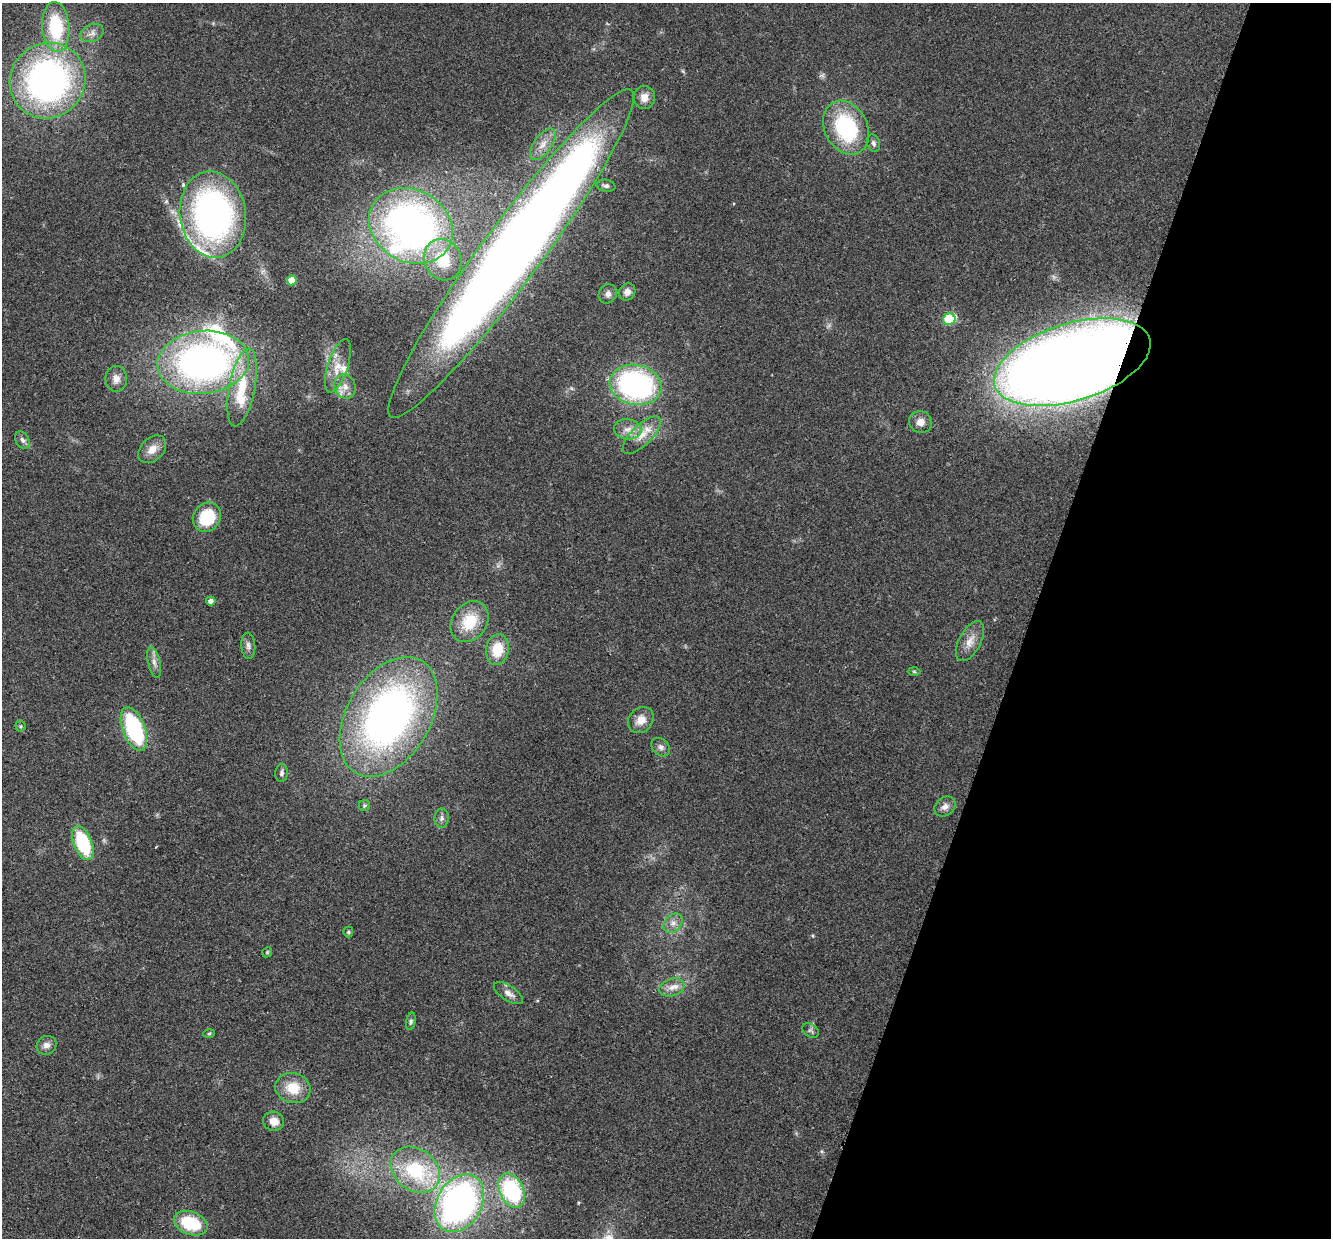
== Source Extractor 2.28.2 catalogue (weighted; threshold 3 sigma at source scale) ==
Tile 8 of 4 x 4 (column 4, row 2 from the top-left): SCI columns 4009-5337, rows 2657-3892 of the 5357 x 5440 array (HDU 1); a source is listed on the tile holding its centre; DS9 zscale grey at full resolution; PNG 1333 x 1240 px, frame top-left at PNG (2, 3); each listed source drawn as its Kron ellipse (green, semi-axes under 4 px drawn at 4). Shown black and unused: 23% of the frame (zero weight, under 2 of 3 exposures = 3% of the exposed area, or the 3 px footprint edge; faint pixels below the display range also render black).
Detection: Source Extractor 2.28.2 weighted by HDU 2 'WHT'; one run over the whole footprint, this tile lists its part. Background 0.0531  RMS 0.0079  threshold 0.0354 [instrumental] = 3 sigma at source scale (4.5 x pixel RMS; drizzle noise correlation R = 1.50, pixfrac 1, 0.05/0.05 arcsec/px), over >= 5 px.
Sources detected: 68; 1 inside a brighter object's white glare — neither listed nor drawn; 6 inside a brighter listed object's ellipse — not listed separately; the other 61 listed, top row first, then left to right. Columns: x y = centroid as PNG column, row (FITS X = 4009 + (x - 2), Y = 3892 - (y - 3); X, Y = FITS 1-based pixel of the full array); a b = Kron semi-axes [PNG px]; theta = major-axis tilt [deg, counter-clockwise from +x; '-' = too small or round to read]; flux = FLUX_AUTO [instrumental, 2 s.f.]
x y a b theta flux
56 27 25 13 -86 51
92 33 12 8 25 4.6
47 81 39 37 46 260
644 97 11 10 - 7.1
846 128 28 21 -63 73
873 143 9 6 -71 2.5
543 144 18 8 55 7.4
606 186 9 6 -10 2.3
213 215 43 33 -82 260
411 226 44 36 -29 360
511 254 203 29 54 1400
443 260 21 18 -66 26
292 280 5 5 - 14
627 292 9 8 - 4.1
608 294 10 8 56 3.7
949 319 6 5 - 43
203 362 46 31 5 290
1072 362 81 38 17 1300
338 366 28 10 72 11
116 379 13 11 89 5.7
636 385 26 20 -11 160
242 387 39 13 79 29
345 387 12 10 -67 6.2
921 422 11 11 - 6.2
628 429 14 10 -9 7.1
642 435 25 10 45 12
22 440 9 6 -60 2.7
152 449 16 11 44 8.2
207 517 15 13 55 33
211 601 4 4 - 3.3
469 622 22 17 55 25
970 641 22 11 62 8.8
248 646 13 7 -85 3.2
497 649 15 11 81 19
154 662 16 6 -77 4.2
914 671 6 4 -2 0.97
389 717 65 41 60 360
641 720 14 11 48 8.1
20 726 5 5 - 1
134 729 23 11 -69 78
661 747 10 8 -41 3.2
282 773 9 6 85 2.3
365 805 5 5 - 1.3
945 807 11 9 37 4.6
442 818 9 7 88 2.7
83 843 18 9 -68 49
673 923 11 8 45 4.7
348 932 5 5 - 1
267 952 5 4 - 1
672 987 13 8 19 5.9
508 993 17 7 -33 4.9
411 1021 9 5 77 1.6
811 1030 9 6 -35 1.9
209 1034 6 4 2 0.99
46 1045 10 9 - 4.4
293 1088 18 15 -16 17
274 1121 10 9 - 8
415 1170 26 20 -37 53
512 1190 18 12 -63 74
459 1203 31 22 60 270
191 1223 17 11 -21 37
Overlapping masked pixels (flux is a lower limit): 1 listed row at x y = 1072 362